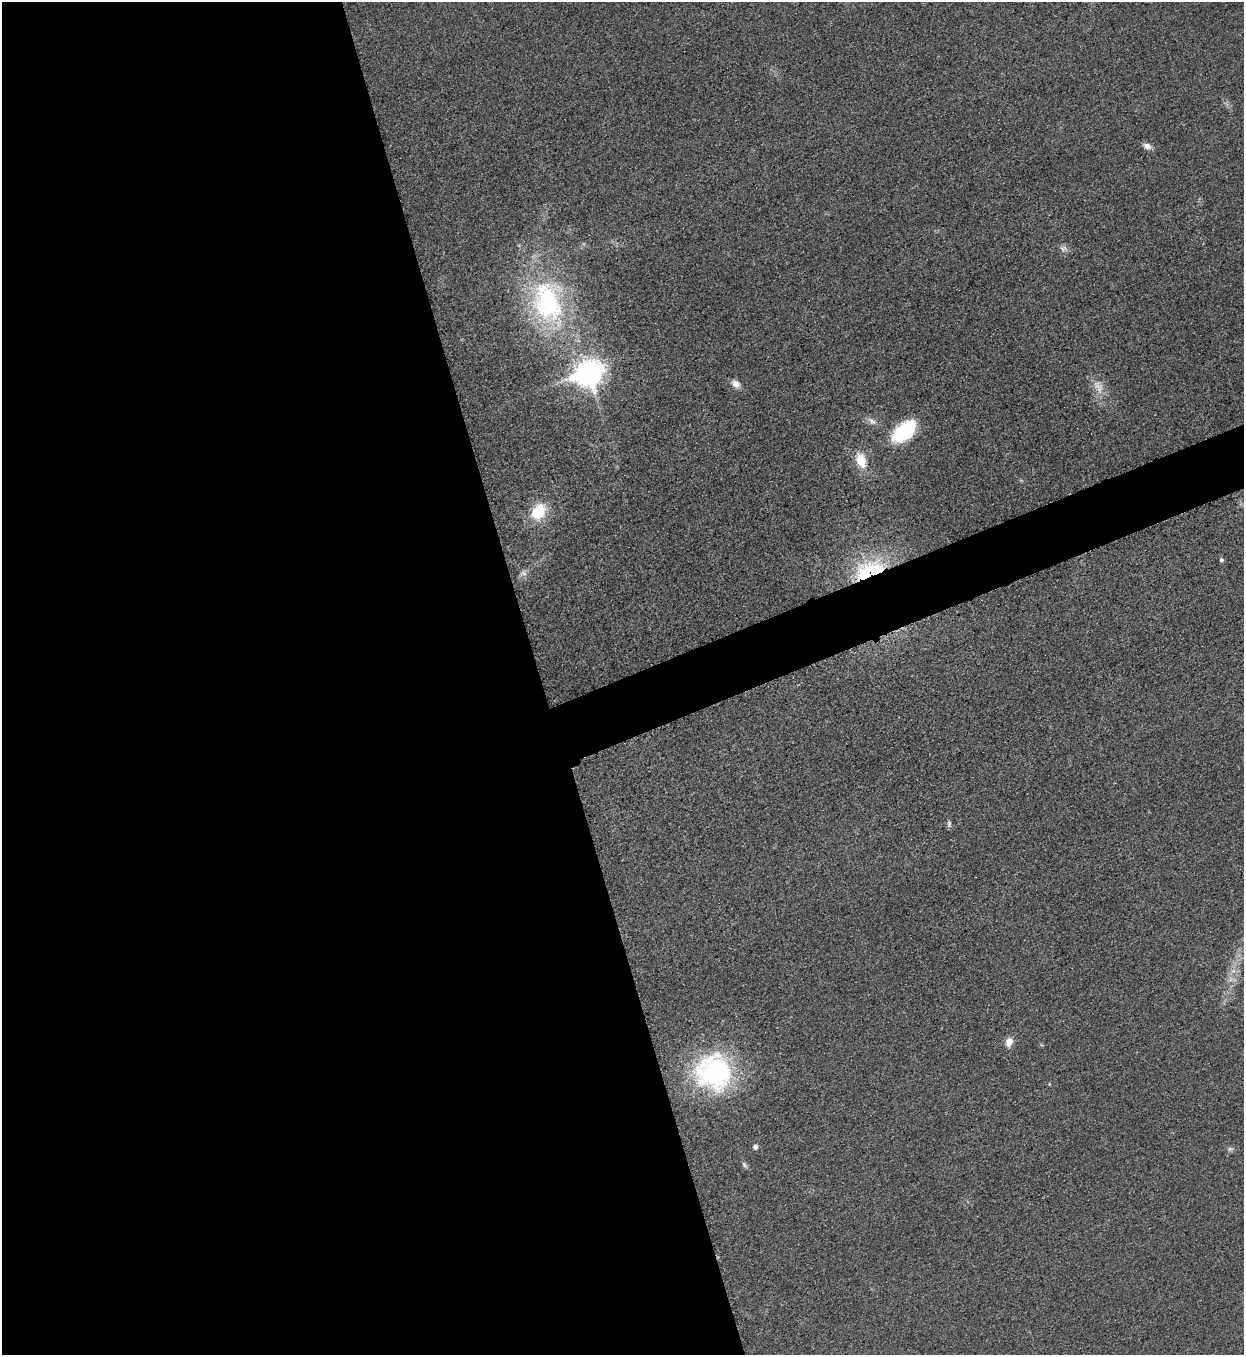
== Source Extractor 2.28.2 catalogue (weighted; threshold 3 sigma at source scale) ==
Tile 9 of 4 x 4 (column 1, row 3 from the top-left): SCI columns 288-1529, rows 1363-2715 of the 5418 x 5431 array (HDU 1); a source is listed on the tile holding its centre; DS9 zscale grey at full resolution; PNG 1246 x 1357 px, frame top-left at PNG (2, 2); no overlay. Shown black and unused: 46% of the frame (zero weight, under 3 of 5 exposures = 1% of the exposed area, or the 3 px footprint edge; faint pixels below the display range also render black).
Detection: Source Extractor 2.28.2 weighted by HDU 2 'WHT'; one run over the whole footprint, this tile lists its part. Background 0.0227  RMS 0.0046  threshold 0.0208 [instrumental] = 3 sigma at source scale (4.5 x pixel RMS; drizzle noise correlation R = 1.50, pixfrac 1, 0.05/0.05 arcsec/px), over >= 5 px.
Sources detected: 20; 1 too faint to see at this stretch — not listed; the other 19 listed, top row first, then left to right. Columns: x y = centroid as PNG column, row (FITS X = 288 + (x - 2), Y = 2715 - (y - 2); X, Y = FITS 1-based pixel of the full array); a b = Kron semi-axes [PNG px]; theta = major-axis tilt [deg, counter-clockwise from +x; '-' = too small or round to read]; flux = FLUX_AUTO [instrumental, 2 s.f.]
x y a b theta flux
1147 146 12 7 -25 2.3
1063 248 11 8 12 2
548 303 67 44 -75 87
588 373 12 10 22 440
736 384 11 8 -38 3.1
872 421 14 8 -36 2.6
904 431 32 17 40 26
861 460 17 10 -70 10
538 512 18 14 57 16
1221 560 5 5 - 0.94
869 570 44 22 19 37
523 573 11 8 11 2.1
949 823 8 6 76 1.1
1230 979 8 5 58 1.9
1009 1042 10 8 76 3.9
713 1072 46 43 -49 70
755 1147 5 5 - 1.9
1230 1149 8 6 11 1.2
744 1165 11 4 -55 1.2
Overlapping masked pixels (flux is a lower limit): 1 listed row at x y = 869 570